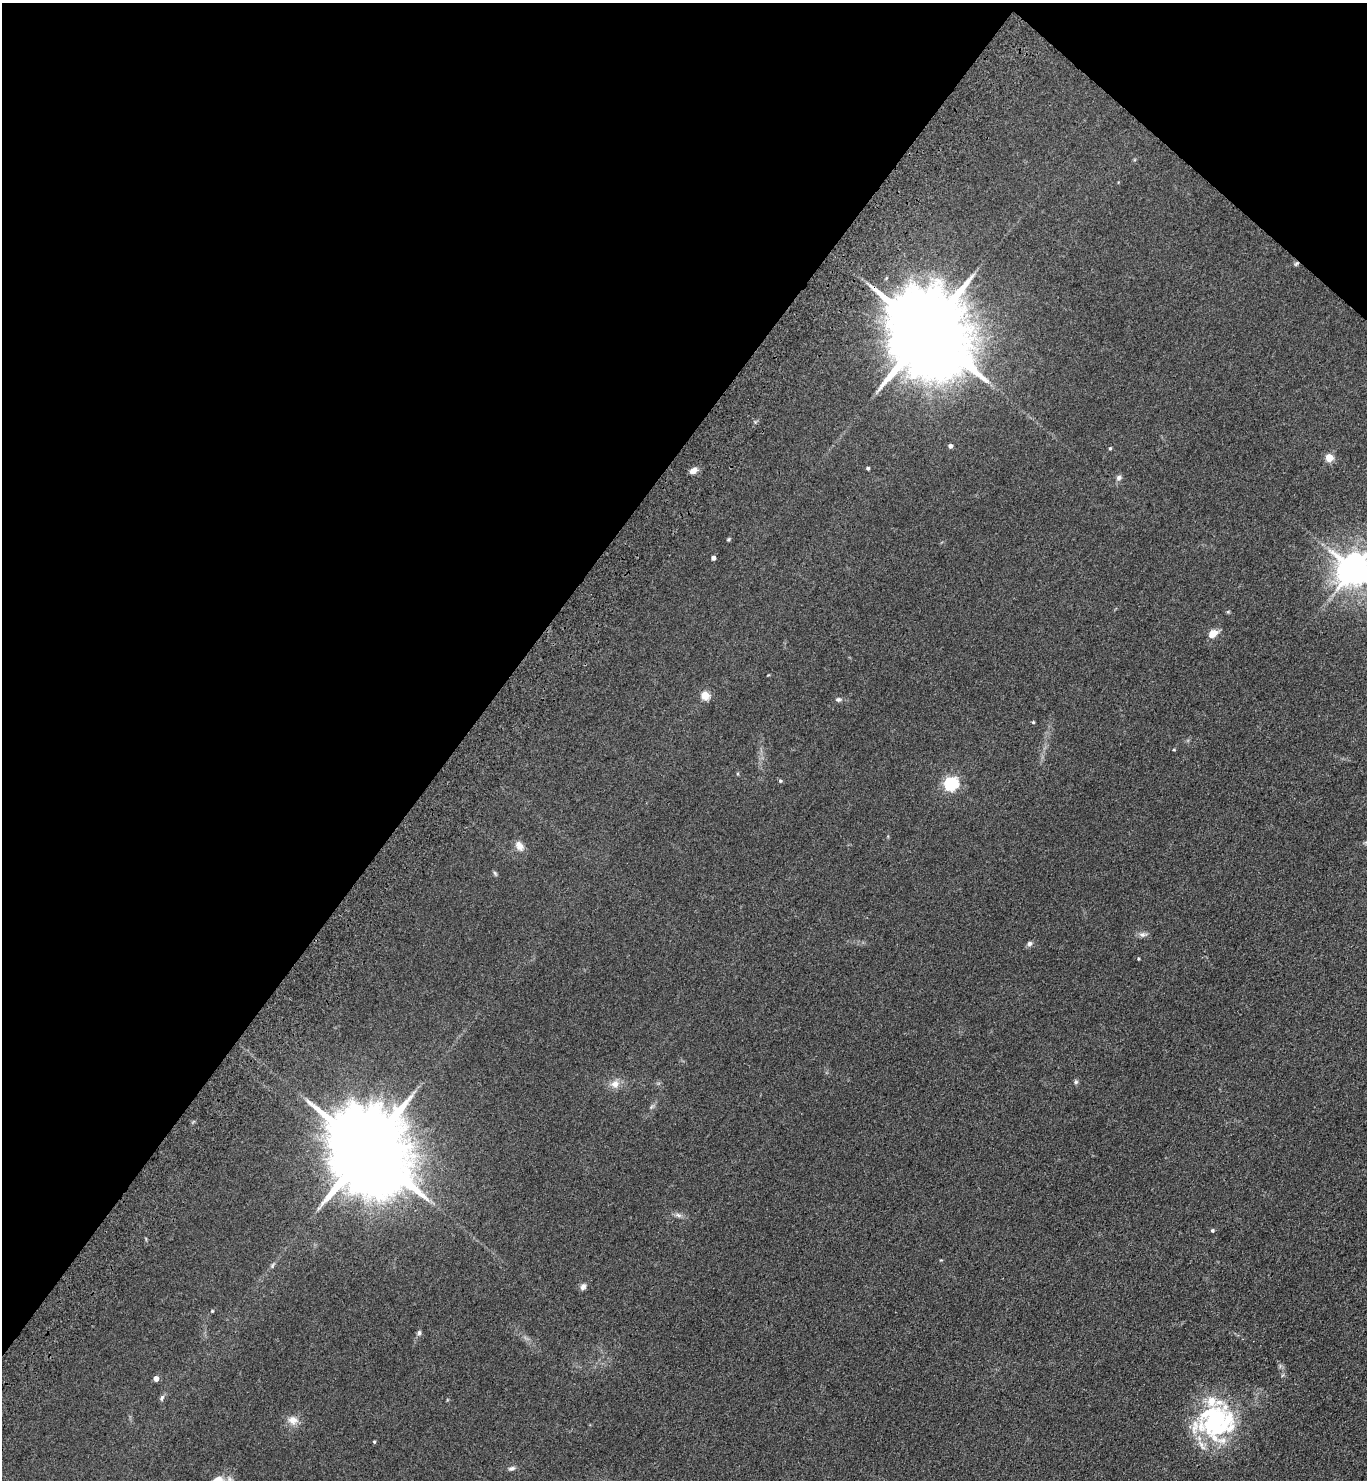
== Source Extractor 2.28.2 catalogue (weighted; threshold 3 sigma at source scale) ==
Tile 2 of 4 x 4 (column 2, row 1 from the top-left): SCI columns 1757-3121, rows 4517-5994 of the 6103 x 6077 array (HDU 1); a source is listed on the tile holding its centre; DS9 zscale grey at full resolution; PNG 1369 x 1482 px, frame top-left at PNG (2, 3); no overlay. Shown black and unused: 37% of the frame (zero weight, under 3 of 4 exposures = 6% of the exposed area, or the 3 px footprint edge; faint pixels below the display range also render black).
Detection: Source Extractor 2.28.2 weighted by HDU 2 'WHT'; one run over the whole footprint, this tile lists its part. Background 0.0907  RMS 0.0088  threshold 0.0396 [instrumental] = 3 sigma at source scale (4.5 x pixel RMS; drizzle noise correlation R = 1.50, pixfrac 1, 0.05/0.05 arcsec/px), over >= 5 px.
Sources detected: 43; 3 inside a brighter listed object's ellipse — not listed separately; the other 40 listed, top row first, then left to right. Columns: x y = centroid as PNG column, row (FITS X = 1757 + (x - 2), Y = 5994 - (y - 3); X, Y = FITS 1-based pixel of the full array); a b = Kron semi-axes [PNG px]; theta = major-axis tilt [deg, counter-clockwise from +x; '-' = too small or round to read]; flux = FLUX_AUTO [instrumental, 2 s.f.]
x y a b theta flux
1296 264 7 4 45 1.3
926 332 25 19 -49 16000
950 446 4 4 - 3.4
1110 448 4 4 - 1.1
1329 458 5 5 - 27
868 468 3 3 - 1.6
693 470 9 6 28 5.4
1119 478 7 6 - 2.8
728 539 5 4 - 0.96
713 558 4 4 - 3.3
1353 570 10 9 - 1900
1213 633 11 8 32 8.8
705 695 5 5 - 33
838 699 7 6 - 2
1033 722 5 3 - 0.76
1174 750 4 3 - 0.78
780 781 5 4 - 1.3
951 784 7 6 - 160
519 846 14 9 -60 5.9
495 873 7 4 -46 1.3
1143 934 11 7 3 3.3
1029 944 6 6 - 2.6
1138 959 3 3 - 0.78
1076 1082 7 5 88 1.5
615 1084 11 11 - 6.8
367 1150 26 18 -46 17000
678 1215 10 5 -27 2.7
1212 1230 4 4 - 1.4
941 1260 4 3 - 0.67
272 1266 8 4 60 1.6
583 1287 8 7 - 3.1
212 1311 4 4 - 0.98
419 1333 7 5 89 2
156 1379 4 4 - 6.3
162 1398 9 5 72 2
293 1420 14 11 -11 7.5
1215 1422 46 42 4 120
374 1442 4 3 - 0.95
512 1468 9 5 19 2.3
218 1480 24 10 4 9.9
Overlapping masked pixels (flux is a lower limit): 2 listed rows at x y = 1296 264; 926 332
Isophote crosses this tile's border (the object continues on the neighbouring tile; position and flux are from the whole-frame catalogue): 2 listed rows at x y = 1353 570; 218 1480